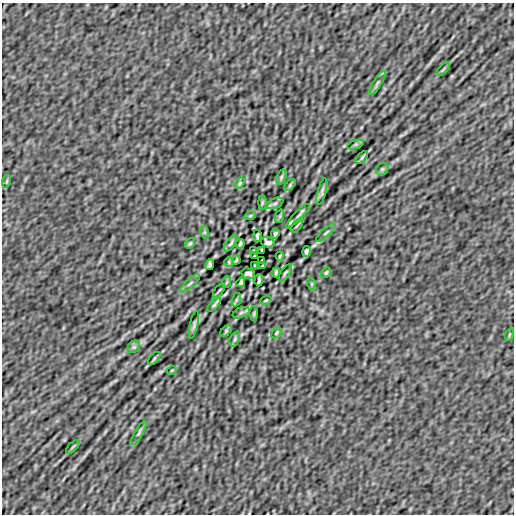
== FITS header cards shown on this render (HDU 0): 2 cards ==
NAXIS1  =                  512
NAXIS2  =                  512

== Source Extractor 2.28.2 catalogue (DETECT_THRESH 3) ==
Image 512 x 512 px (HDU 0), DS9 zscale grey, 1 PNG px = 1 image px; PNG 516 x 516 px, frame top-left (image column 1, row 512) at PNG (2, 3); each listed source drawn as its Kron ellipse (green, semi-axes under 4 px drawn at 4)
Background -2.95e-06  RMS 2.2e-04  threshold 6.54e-04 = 3 sigma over >= 5 px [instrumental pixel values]
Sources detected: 60; all 60 listed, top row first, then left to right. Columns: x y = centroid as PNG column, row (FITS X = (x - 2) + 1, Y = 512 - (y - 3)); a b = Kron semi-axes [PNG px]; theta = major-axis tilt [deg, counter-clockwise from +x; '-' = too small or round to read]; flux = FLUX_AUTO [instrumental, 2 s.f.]
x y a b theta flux
443 69 8 3 45 0.02
377 83 13 4 59 0.034
355 144 8 4 19 0.022
362 157 8 3 49 0.02
382 169 7 5 45 0.026
281 177 8 4 70 0.024
7 181 6 4 71 0.018
240 183 6 4 50 0.018
290 185 7 4 46 0.019
322 191 14 3 76 0.032
262 203 7 4 90 0.015
275 203 9 5 23 0.032
250 216 6 3 19 0.014
280 216 7 4 71 0.02
298 216 16 3 45 0.041
297 226 8 2 50 0.016
204 232 6 4 -72 0.02
326 233 13 3 42 0.029
275 234 5 3 - 0.024
257 236 6 3 88 0.024
268 242 7 5 -19 0.041
190 243 6 4 53 0.019
231 243 10 3 56 0.027
240 244 5 2 - 0.022
254 250 4 2 - 0.014
262 250 3 2 - 0.011
306 251 5 3 - 0.029
254 256 3 2 - 0.014
280 256 4 2 - 0.017
236 260 4 2 - 0.017
262 260 3 2 - 0.014
229 262 5 5 - 0.018
210 265 5 3 - 0.029
254 266 3 2 - 0.011
262 266 4 2 - 0.014
276 272 5 2 - 0.022
285 273 10 3 56 0.027
326 273 6 4 53 0.019
248 274 7 5 -19 0.04
259 280 6 3 88 0.024
227 282 6 3 70 0.014
241 282 5 3 - 0.024
190 283 12 3 42 0.029
312 284 6 4 -72 0.02
219 290 8 2 50 0.016
236 300 7 4 71 0.02
266 300 6 3 19 0.014
214 305 9 3 45 0.022
241 313 9 5 23 0.032
254 313 7 4 90 0.015
194 325 14 2 77 0.027
226 331 7 4 46 0.019
276 333 6 4 50 0.018
509 335 6 4 71 0.018
235 339 8 4 70 0.024
134 347 7 5 45 0.026
154 359 8 3 49 0.02
172 370 5 3 - 0.012
139 433 13 4 59 0.034
73 447 8 3 45 0.02